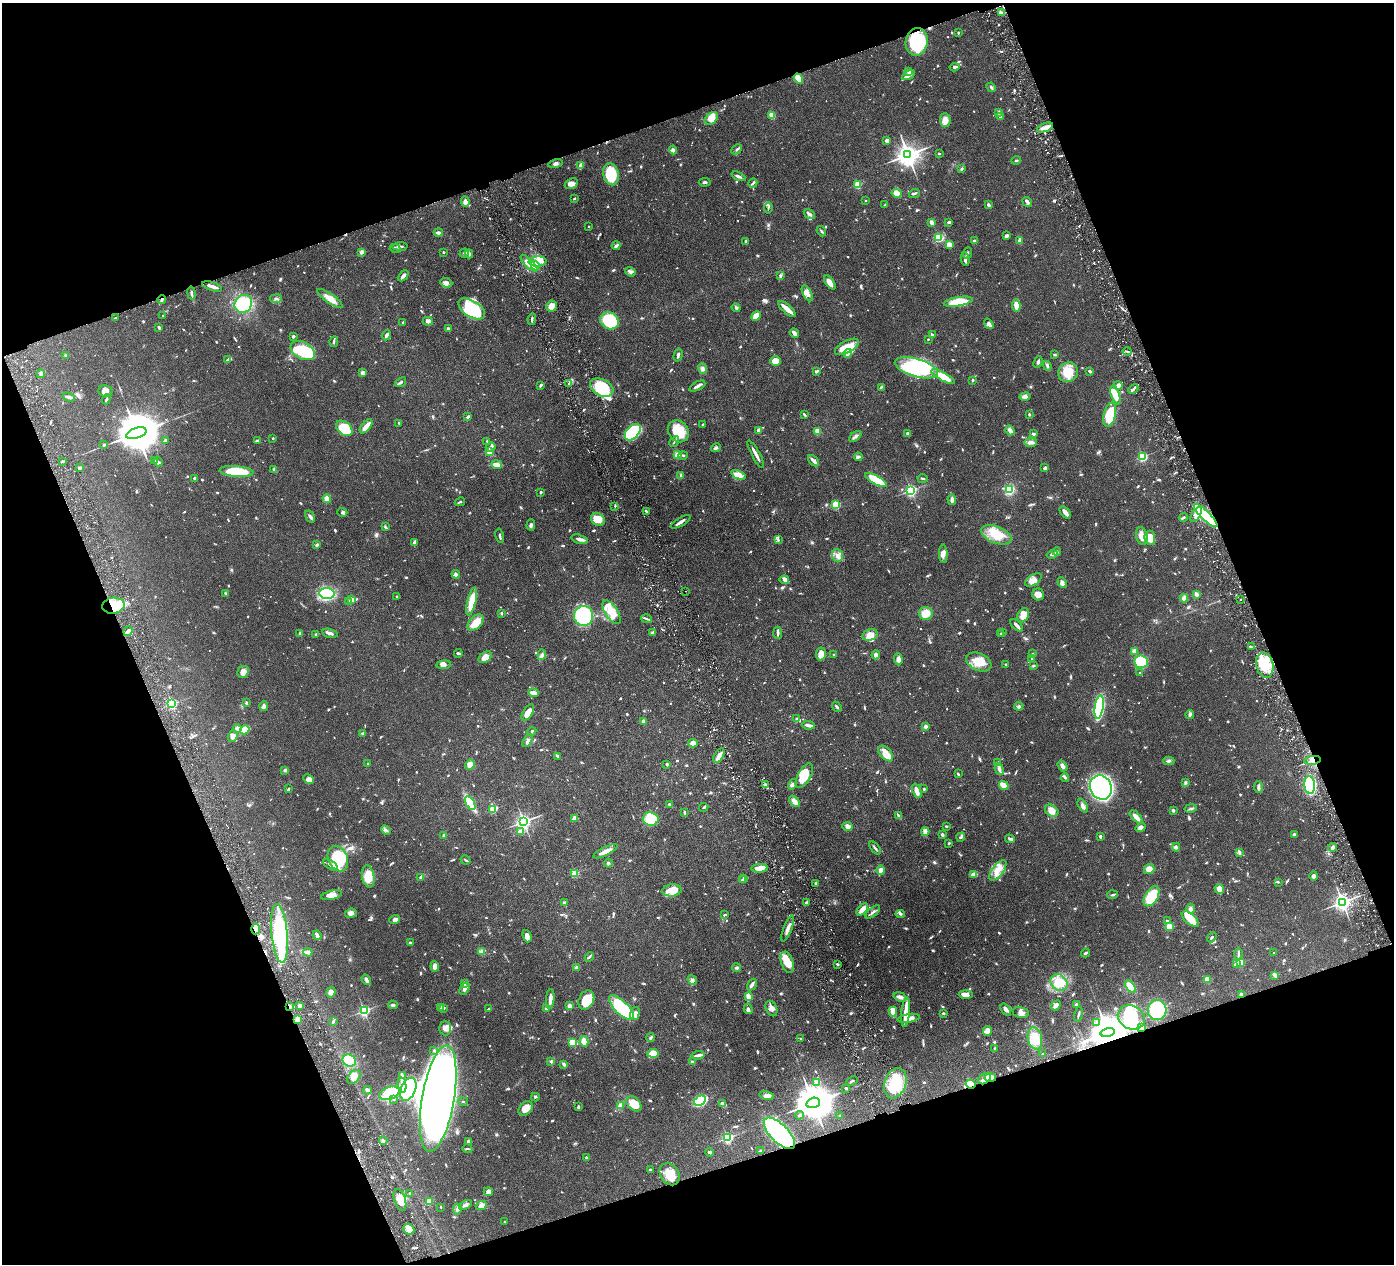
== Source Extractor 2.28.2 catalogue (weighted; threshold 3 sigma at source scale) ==
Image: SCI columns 7-5571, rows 303-5348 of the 5578 x 5520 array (HDU 1 of 3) = the unmasked area's bounding box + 8 px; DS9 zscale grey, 4 x 4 block average (1 PNG px = mean of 4 x 4 image px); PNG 1396 x 1266 px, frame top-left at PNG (2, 3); each listed source drawn as its Kron ellipse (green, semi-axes under 4 px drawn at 4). Shown black and unused: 40% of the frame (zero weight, under 3 of 6 exposures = <1% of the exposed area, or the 3 px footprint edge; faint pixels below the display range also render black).
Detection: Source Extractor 2.28.2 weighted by HDU 2 'WHT'. Background 0.0851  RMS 0.0036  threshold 0.0146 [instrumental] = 3 sigma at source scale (4.09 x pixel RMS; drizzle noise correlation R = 1.36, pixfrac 0.8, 0.05/0.05 arcsec/px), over >= 5 px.
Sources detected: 1493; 6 too faint to see at this stretch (4 x 4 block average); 12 inside a brighter object's white glare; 16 cosmic-ray / hot-pixel residue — neither listed nor drawn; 29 coinciding with a brighter row at this scale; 83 inside a brighter listed object's ellipse — not listed separately; of the other 1347, all 500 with FLUX_AUTO >= 2.35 (the completeness limit of this list) listed and drawn (847 fainter detections not listed), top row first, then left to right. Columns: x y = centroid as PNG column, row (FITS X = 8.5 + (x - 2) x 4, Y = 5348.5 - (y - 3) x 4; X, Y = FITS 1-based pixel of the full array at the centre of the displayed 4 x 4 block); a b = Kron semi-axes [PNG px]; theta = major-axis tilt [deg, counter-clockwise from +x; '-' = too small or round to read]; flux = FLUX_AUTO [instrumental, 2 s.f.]
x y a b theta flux
1001 13 3 3 - 3.7
958 32 2 2 - 4.2
917 42 14 11 80 120
955 67 5 2 - 5
909 72 4 2 - 15
908 75 7 2 30 12
798 78 5 4 - 29
991 87 5 2 - 2.9
999 112 3 2 - 3.5
772 115 3 3 - 27
1000 117 2 2 - 11
711 119 7 5 41 23
945 120 7 5 -86 16
1045 127 8 3 21 18
887 141 2 2 - 18
737 149 6 2 45 4.1
673 150 4 3 - 4.2
939 154 2 2 - 6.1
908 155 4 3 - 2200
1016 160 4 2 - 2.8
555 164 7 3 13 5.5
581 166 4 2 - 13
962 169 3 3 - 2.8
611 174 11 7 -77 81
738 176 7 2 -23 5.7
705 182 6 2 5 3.5
753 183 5 2 - 3.5
571 184 7 4 29 12
858 184 2 2 - 110
897 193 5 4 - 25
914 193 5 2 - 3.6
574 198 2 2 - 2.7
866 200 2 2 - 3.3
465 202 5 3 - 11
1027 202 5 2 - 6.9
885 205 2 2 - 2.6
989 205 4 3 - 5.1
768 208 5 2 - 2.4
809 214 6 3 -35 5.8
932 222 3 2 - 13
949 222 3 2 - 5.7
589 226 2 2 - 3.6
821 231 5 2 - 3
438 233 4 2 - 9
1007 236 3 2 - 6.4
938 237 3 3 - 36
1020 240 4 3 - 8.8
746 241 3 2 - 3.6
974 241 3 2 - 7
949 245 3 3 - 21
400 246 7 2 1 5.3
616 246 5 2 - 4.2
395 248 5 3 - 3.9
362 252 4 3 - 6.7
444 252 2 2 - 5.8
464 253 5 3 - 4.7
968 253 6 2 66 3.6
469 254 4 3 - 2.9
965 259 7 2 -81 8.5
537 262 9 5 2 23
529 263 11 4 -44 24
535 266 5 4 - 39
630 272 5 3 - 6.2
403 276 6 2 47 6.9
780 276 4 3 - 2.8
830 282 8 4 -54 14
446 283 6 4 -23 7.9
212 286 10 2 -18 10
191 293 6 2 -80 4.8
807 293 8 3 -62 12
330 298 15 4 -35 19
162 299 4 2 - 6.3
276 299 6 3 7 4.3
958 302 15 4 9 59
243 304 9 8 - 110
1016 305 6 3 -83 21
551 306 6 5 - 17
736 308 4 2 - 3.8
472 309 15 8 -33 140
787 309 11 3 -41 24
163 316 2 2 - 3.3
756 316 5 3 - 36
116 318 3 2 - 2.4
532 319 6 2 81 4.4
428 321 5 4 - 8.5
609 321 10 8 -29 120
403 322 2 2 - 8.5
989 324 6 3 -54 6.1
159 327 3 2 - 2.8
448 329 2 2 - 17
794 333 5 3 - 9.4
386 335 5 3 - 5.5
932 335 4 2 - 5.4
293 336 3 2 - 4.1
928 339 2 2 - 3.5
334 342 5 2 - 5
847 347 13 6 28 30
303 350 13 8 -29 120
1127 351 4 2 - 2.8
848 354 4 2 - 6
65 355 3 3 - 2.9
678 355 6 2 75 5.5
1055 355 3 2 - 4.2
228 360 4 2 - 8.8
775 361 5 4 - 24
1038 362 6 3 65 5
1047 366 5 3 - 3.6
702 368 5 3 - 4.9
916 368 22 9 -17 260
1090 371 3 2 - 4.5
816 372 3 2 - 3.9
1068 372 10 9 - 40
363 373 3 3 - 10
41 374 4 2 - 4.1
943 377 13 4 -29 48
973 380 2 2 - 7
401 382 6 3 36 3.6
569 384 3 2 - 2.7
541 385 3 2 - 3.1
1118 385 4 3 - 4.7
697 386 8 3 27 6.4
881 387 3 2 - 3.5
602 388 12 8 -27 99
1133 389 5 2 - 5.2
105 391 7 6 - 15
1115 395 10 3 -72 38
1025 396 5 3 - 8.7
69 397 6 3 -19 6
106 399 5 2 - 2.5
1029 414 2 2 - 3.2
804 415 3 2 - 5
1110 415 12 6 77 67
468 417 4 2 - 4.2
399 423 2 2 - 7.2
703 425 2 2 - 2.4
366 426 8 2 50 26
344 428 9 6 -40 74
1010 430 5 3 - 11
678 431 11 10 - 59
759 431 3 2 - 13
817 431 4 3 - 16
633 432 9 6 48 140
136 433 10 5 18 11000
907 433 3 2 - 3
1034 434 3 3 - 3.9
855 436 7 2 38 5.2
273 438 2 2 - 7.8
165 440 3 2 - 3.7
257 441 3 3 - 3
487 441 2 2 - 4
674 442 6 2 58 2.5
1031 442 6 3 6 11
104 445 2 2 - 8.9
491 447 5 2 - 3.4
716 448 5 3 - 4.6
489 452 4 3 - 16
756 454 15 2 -62 13
677 455 4 4 - 16
683 455 4 2 - 3
858 457 4 3 - 3.5
1142 457 2 2 - 230
63 461 3 2 - 4.8
155 461 4 2 - 2.5
158 461 5 2 - 3.4
813 461 7 3 -48 8.1
497 465 5 3 - 17
80 468 2 2 - 4.5
1045 468 4 2 - 4.6
274 469 2 2 - 6.5
237 472 17 5 -4 95
738 475 7 3 -23 23
681 476 4 3 - 3
195 478 2 2 - 5.7
923 479 5 2 - 2.4
876 480 12 4 -28 64
911 490 2 2 - 380
1009 490 4 4 - 61
541 492 2 2 - 3.4
327 499 4 3 - 19
952 500 5 2 - 8.1
460 502 5 2 - 2.6
836 504 2 2 - 160
615 506 2 2 - 2.3
646 511 3 2 - 2.7
342 512 5 3 - 3.4
1065 512 7 3 -50 12
1196 514 8 4 57 26
1206 515 16 4 -44 220
310 516 6 3 -59 4.5
1183 517 4 2 - 3.5
598 519 7 6 - 31
681 522 11 2 31 9.4
531 525 5 3 - 4.6
385 527 4 2 - 2.6
996 535 16 8 -21 45
500 536 7 2 -78 5.1
1142 536 9 6 -79 17
1150 538 7 5 -86 33
580 539 8 2 -14 9.3
778 540 3 2 - 2.9
414 542 3 2 - 5.9
317 545 3 2 - 4.4
1057 552 4 2 - 2.7
943 554 9 4 -88 11
1052 554 5 2 - 3.6
837 555 6 5 - 9.9
456 574 4 3 - 4.2
784 580 5 3 - 4.4
1033 580 9 5 34 20
1062 583 5 3 - 7.6
686 591 2 2 - 2.5
225 593 3 2 - 2.5
327 593 7 5 -7 120
1038 594 6 6 - 13
1196 594 4 3 - 6
396 596 2 2 - 3.9
1184 598 4 3 - 7.5
1240 599 2 2 - 2.4
352 600 2 2 - 33
472 601 14 4 77 47
349 602 3 2 - 4.8
113 606 11 8 7 91
612 612 13 6 -57 35
501 613 2 2 - 3.8
926 613 7 6 - 26
1023 615 7 5 62 31
584 616 10 9 - 210
647 619 6 2 -15 3.6
475 623 10 6 45 28
1017 625 8 2 -48 9.1
128 631 5 3 - 7.1
1003 632 2 2 - 2.8
300 633 3 2 - 2.8
330 633 8 3 -13 6.2
653 633 3 3 - 7.8
778 633 6 2 -85 5
316 634 3 2 - 2.7
1001 634 3 2 - 2.4
870 635 8 5 14 20
1251 647 3 2 - 4.5
1134 651 4 3 - 10
458 653 4 2 - 3.3
821 654 6 5 - 18
1032 654 2 2 - 3.1
542 655 5 3 - 5.5
834 655 2 2 - 6.1
876 655 4 3 - 11
485 657 7 5 34 16
898 659 6 4 -87 8.9
1032 659 3 2 - 2.9
979 662 13 8 -25 39
1141 662 7 6 - 100
444 665 7 4 6 10
1006 665 2 2 - 10
1034 665 3 2 - 3.1
1265 665 12 8 -76 49
243 672 6 5 - 13
1139 673 2 2 - 3.8
533 693 5 3 - 11
246 703 4 2 - 3
172 704 2 2 - 270
264 706 5 3 - 4.6
1019 706 4 3 - 4.5
837 707 6 2 -53 4.2
1099 707 12 3 82 280
528 713 9 4 59 20
1190 714 4 3 - 3.8
797 719 2 2 - 4.1
643 721 2 2 - 18
808 725 6 3 -6 6.5
925 726 2 2 - 26
237 728 4 3 - 11
245 730 5 3 - 64
532 731 4 2 - 2.3
362 733 3 2 - 2.8
233 736 6 4 72 9.4
528 740 7 3 57 5
693 743 5 3 - 12
886 753 9 5 -48 20
558 756 2 2 - 4.7
719 756 8 4 59 15
1312 760 8 4 8 12
1169 761 5 2 - 3.3
998 763 2 2 - 3.1
368 764 2 2 - 11
667 764 2 2 - 12
470 765 5 4 - 18
1062 766 6 3 -53 6.7
999 769 6 3 -68 5.9
285 770 2 2 - 3.8
958 774 3 2 - 3.3
804 776 14 6 61 46
1065 778 4 3 - 3.2
308 779 6 4 -26 14
1185 783 4 2 - 2.7
793 784 5 3 - 5.3
765 785 3 2 - 3
1004 785 5 3 - 32
1310 785 9 5 -84 180
1101 787 12 10 -65 470
1258 787 6 2 -85 6
288 789 3 2 - 3.4
924 789 3 2 - 2.8
917 791 7 3 -69 16
794 801 6 3 -47 16
470 803 7 3 -59 140
669 804 3 2 - 2.7
1083 805 7 3 -63 5.8
704 807 5 2 - 2.4
1191 808 6 2 11 3.5
493 809 2 2 - 100
1173 810 2 2 - 17
1052 811 7 5 -39 19
684 812 3 2 - 3.9
899 816 4 3 - 3.9
1136 817 8 2 -45 17
574 818 4 3 - 10
651 819 8 6 -8 74
524 822 3 2 - 720
946 826 3 2 - 2.4
847 827 5 4 - 9.6
1141 827 5 3 - 9
386 830 5 2 - 4.7
521 832 4 3 - 15
925 832 4 3 - 10
1294 834 3 2 - 3.9
444 835 3 2 - 3.4
942 835 4 2 - 3.5
1100 836 3 2 - 4.3
961 837 5 3 - 5.1
1010 839 5 2 - 5.6
949 843 2 2 - 3.6
1176 847 4 3 - 4.2
1332 847 4 2 - 5.8
875 848 7 2 -50 3.8
605 851 13 3 26 18
1239 852 4 3 - 4.7
338 859 13 9 -66 110
465 860 5 2 - 2.4
608 863 4 3 - 4.3
331 865 8 3 -32 5.7
760 868 8 4 2 18
1149 869 5 5 - 16
881 870 4 3 - 10
998 870 12 5 53 24
575 873 2 2 - 100
974 874 4 3 - 14
368 876 11 6 -80 35
1314 876 5 3 - 6.6
421 877 4 2 - 5.1
744 878 2 2 - 2.7
742 880 2 2 - 3.1
1278 882 2 2 - 2.3
816 883 2 2 - 10
1219 889 5 4 - 13
672 890 9 6 6 36
332 895 10 4 12 11
1113 895 5 2 - 2.4
1151 896 11 6 58 69
1342 902 3 3 - 1100
564 903 4 2 - 3.4
806 903 3 2 - 4.6
862 909 7 3 48 19
1190 909 5 4 - 5.4
873 912 9 2 41 5.5
351 913 6 4 7 8.8
900 914 4 2 - 3.1
724 915 3 2 - 2.4
394 919 5 4 - 7.7
1190 919 10 5 -41 50
1167 921 2 2 - 5.3
1169 926 4 3 - 19
255 929 5 3 - 23
788 929 14 3 69 15
280 933 29 8 -84 240
317 935 5 2 - 9.5
527 936 6 3 -71 14
1212 937 5 2 - 2.5
410 943 3 2 - 4.7
482 951 3 3 - 4.2
308 952 4 3 - 6.8
1274 952 2 2 - 2.4
1085 953 4 2 - 4
1238 954 6 2 89 3.6
589 957 5 2 - 3.2
787 962 11 6 -70 36
1237 963 3 3 - 15
1240 963 2 2 - 93
837 964 3 2 - 2.8
435 966 5 3 - 12
577 968 3 3 - 9.7
736 968 4 3 - 3.6
1275 975 4 3 - 3.3
1207 979 4 4 - 14
366 980 5 2 - 9.3
692 980 5 2 - 4.2
464 983 4 3 - 4.7
1059 983 9 7 -41 41
752 984 6 2 58 8.4
1130 987 7 4 -55 21
465 989 6 4 58 9.2
331 992 5 4 - 11
966 994 7 3 -1 18
1241 995 2 2 - 32
748 997 4 2 - 19
900 997 6 4 -19 9.1
550 999 10 2 85 17
586 1000 10 7 61 65
300 1005 2 2 - 6.3
393 1005 5 3 - 3.5
1056 1005 5 3 - 6.9
1076 1005 2 2 - 16
569 1006 2 2 - 38
290 1007 2 2 - 6.4
440 1007 2 2 - 21
443 1008 3 2 - 4.6
546 1008 4 3 - 3.8
621 1008 16 6 -44 160
771 1008 8 5 -64 12
488 1009 4 2 - 3.3
748 1009 5 3 - 4.6
1006 1010 7 4 -50 6.9
1157 1010 10 9 - 140
364 1011 2 2 - 360
893 1012 5 3 - 25
906 1012 15 3 84 21
635 1013 7 4 73 10
944 1013 3 2 - 2.4
1021 1013 8 5 -12 10
1079 1014 7 2 77 4.6
1131 1017 14 11 -29 100
909 1018 11 3 10 19
298 1020 2 2 - 87
333 1021 4 2 - 3.8
1097 1023 4 2 - 2.8
1142 1027 2 2 - 10
445 1028 7 6 - 9.6
987 1031 5 3 - 20
1108 1032 7 4 15 7300
651 1037 4 3 - 3.3
800 1038 2 2 - 3.3
1035 1038 11 7 -78 42
584 1041 5 3 - 26
572 1043 4 3 - 30
995 1048 2 2 - 2.5
434 1050 2 2 - 5.2
653 1053 5 4 - 24
1043 1054 3 2 - 2.5
698 1055 7 3 6 5.9
349 1060 7 5 -27 47
551 1061 4 3 - 2.7
692 1062 4 3 - 2.5
564 1064 3 2 - 4.5
402 1076 3 2 - 2.5
354 1077 8 5 45 17
990 1078 5 3 - 28
984 1079 7 4 36 13
852 1081 6 2 28 3.4
817 1082 2 2 - 68
895 1083 15 10 71 62
971 1084 5 4 - 19
402 1085 8 3 -80 6.8
846 1088 2 2 - 4.3
408 1089 12 7 68 210
367 1090 4 3 - 4.3
389 1093 10 6 20 68
767 1096 7 3 -15 8.8
535 1097 4 2 - 2.4
394 1099 2 2 - 4.3
438 1099 54 16 80 2400
463 1101 5 2 - 3.2
700 1101 6 4 31 110
813 1103 7 5 17 7200
634 1104 9 6 -44 38
723 1104 4 3 - 3.8
620 1106 4 3 - 10
578 1107 3 2 - 3.3
526 1108 8 6 46 20
799 1115 4 2 - 2.8
840 1116 3 2 - 2.6
779 1133 20 9 -45 410
728 1138 2 2 - 330
383 1141 4 2 - 3.8
469 1141 4 3 - 5.5
467 1149 5 2 - 2.5
761 1151 4 2 - 3.3
709 1152 4 2 - 4.2
586 1158 3 2 - 2.9
650 1170 2 2 - 4.1
670 1174 12 9 -55 29
488 1192 4 4 - 7.9
410 1193 2 2 - 4.7
400 1200 11 5 -72 24
429 1201 4 2 - 26
465 1205 7 3 31 5.9
481 1206 5 4 - 13
441 1207 2 2 - 3.8
457 1209 5 3 - 5.9
505 1222 2 2 - 3.8
409 1229 6 5 - 12
Overlapping masked pixels (flux is a lower limit): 13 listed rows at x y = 917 42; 162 299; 1206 515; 113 606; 1312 760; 255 929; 1241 995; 290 1007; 298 1020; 1108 1032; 990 1078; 971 1084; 779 1133
Diffuse or blended objects may show on this block-average render without a row.